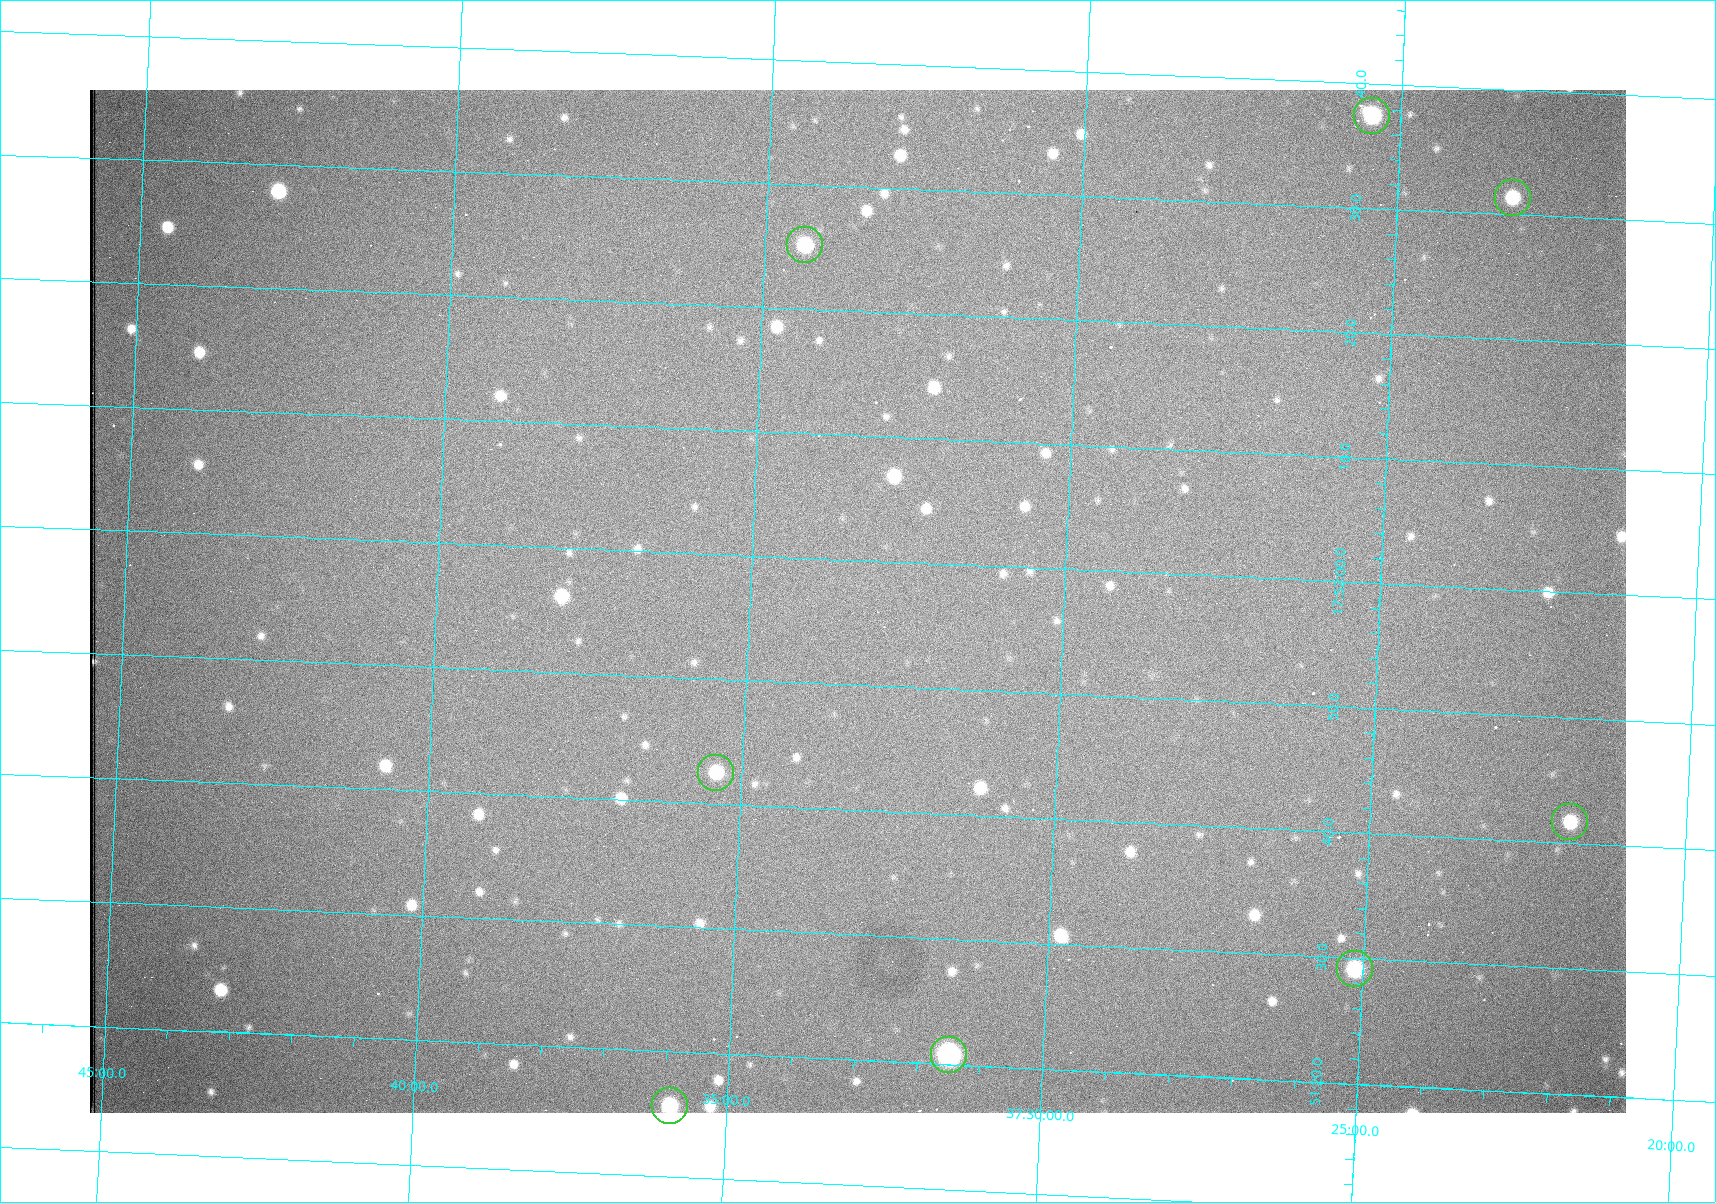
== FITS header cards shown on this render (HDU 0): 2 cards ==
NAXIS1  =                 1536 /fastest changing axis
NAXIS2  =                 1023 /next to fastest changing axis

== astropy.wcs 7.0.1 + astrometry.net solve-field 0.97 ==
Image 1536 x 1023 px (HDU 0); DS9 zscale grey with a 90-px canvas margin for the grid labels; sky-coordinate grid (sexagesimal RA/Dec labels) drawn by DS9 from the SOLVED WCS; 8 Tycho-2 reference stars matched to detected sources circled (green)
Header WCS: RA---TAN/DEC--TAN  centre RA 17:51:57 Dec +37:33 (267.99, +37.55 deg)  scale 0.957 arcsec/px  FOV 24.5' x 16.3'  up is +87 deg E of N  parity flipped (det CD > 0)
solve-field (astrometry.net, Tycho-2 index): VERIFIED the header's WCS against the Tycho-2 star catalogue (8 matches, 0 conflicts) and refined it, rather than solving blind
Solved WCS: RA---TAN-SIP/DEC--TAN-SIP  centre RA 17:51:57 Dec +37:33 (267.99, +37.55 deg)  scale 0.956 arcsec/px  FOV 24.5' x 16.3'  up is +87 deg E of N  parity flipped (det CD > 0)
The solver's refit moves the header's centre by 0.94 arcsec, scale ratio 0.9981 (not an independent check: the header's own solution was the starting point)
Tycho-2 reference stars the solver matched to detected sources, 8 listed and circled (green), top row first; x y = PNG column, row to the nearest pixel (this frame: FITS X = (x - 90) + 1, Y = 1023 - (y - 90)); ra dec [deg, ICRS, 3 dp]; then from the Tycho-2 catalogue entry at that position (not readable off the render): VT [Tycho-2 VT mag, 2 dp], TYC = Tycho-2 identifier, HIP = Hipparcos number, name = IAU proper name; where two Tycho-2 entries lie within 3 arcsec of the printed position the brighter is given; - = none
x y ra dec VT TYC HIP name
1372 116 268.156 +37.424 11.25 2620-712-1 - -
1513 198 268.131 +37.386 12.62 2620-526-1 - -
805 245 268.105 +37.573 11.82 3089-995-1 - -
716 773 267.927 +37.590 11.84 3089-1137-1 - -
1570 822 267.924 +37.364 11.94 2620-391-1 - -
1355 969 267.871 +37.419 11.35 2620-812-1 - -
949 1055 267.836 +37.525 9.96 3089-889-1 - -
670 1106 267.815 +37.598 11.54 3089-1081-1 - -